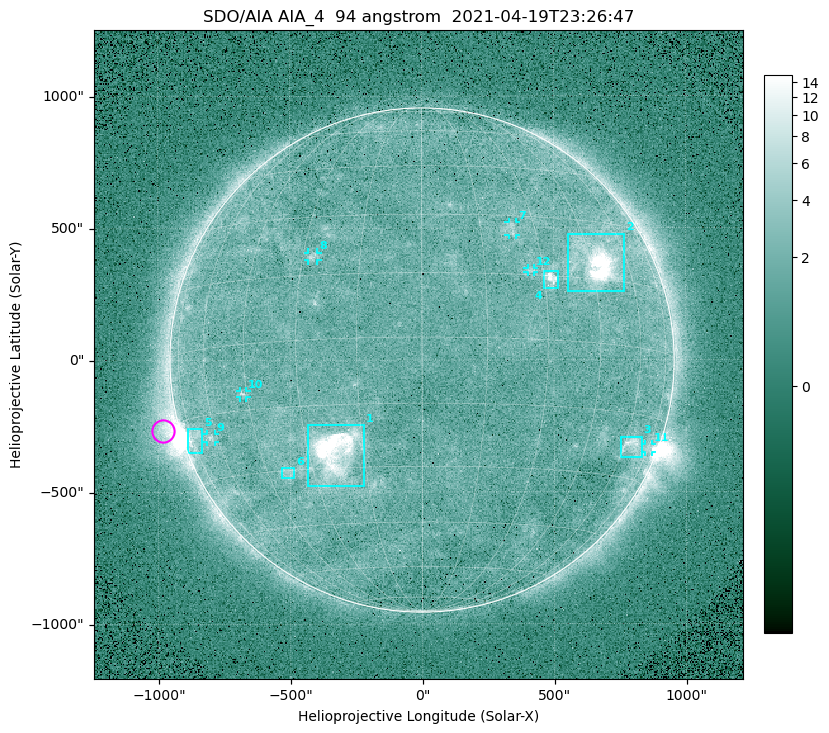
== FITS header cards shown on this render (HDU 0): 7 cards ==
TELESCOP= 'SDO/AIA '
INSTRUME= 'AIA_4   '
WAVELNTH=                   94
WAVEUNIT= 'angstrom'
DATE-OBS= '2021-04-19T23:26:47.14'
CTYPE1  = 'HPLN-TAN'
CTYPE2  = 'HPLT-TAN'

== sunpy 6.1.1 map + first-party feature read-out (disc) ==
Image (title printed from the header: SDO/AIA AIA_4  94 angstrom  2021-04-19T23:26:47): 512 x 512 px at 4.8 arcsec/px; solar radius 955 arcsec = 199 px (full disc in frame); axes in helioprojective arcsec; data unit not stated in the header (colour bar unlabelled)
Orientation: roll -0.138 deg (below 1 deg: not rotated)
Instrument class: DISC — disc imager (sunpy class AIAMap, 94 A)
Bright regions (active regions / flare kernels): reference = the median radial profile (limb darkening/brightening removed); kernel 5 px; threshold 5 sigma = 2.47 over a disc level ~1.75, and >= 1.15x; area >= 9 px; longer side >= 5 px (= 24 arcsec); searched inside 0.97 R_sun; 12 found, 12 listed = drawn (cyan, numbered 1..; 6 of them under ~33 arcsec drawn as corner ticks so the feature stays visible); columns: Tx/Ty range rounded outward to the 10 arcsec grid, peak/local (2 s.f.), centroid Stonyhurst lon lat
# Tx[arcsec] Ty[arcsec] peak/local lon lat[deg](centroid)
1 -430..-220 -480..-240 56 -22 -26
2 550..770 260..480 27 +47 +19
3 750..830 -370..-290 4.4 +64 -22
4 460..520 270..340 7.1 +32 +14
5 -890..-830 -350..-260 5.9 -73 -19
6 -540..-480 -450..-410 2.8 -38 -31
7 330..360 470..520 3 +23 +27
8 -430..-390 380..410 3.2 -27 +20
9 -820..-780 -310..-280 3.1 -63 -20
10 -690..-660 -140..-110 3.3 -46 -11
11 840..870 -350..-320 3 +75 -22
12 400..430 330..350 2.8 +27 +16
Off-limb structures (1.02-1.3 R_sun): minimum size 50 px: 6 found; the strongest spans PA ~85..115 deg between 1.02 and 1.22 R_sun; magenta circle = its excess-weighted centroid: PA ~105 deg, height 1.06 R_sun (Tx ~-980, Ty ~-270 arcsec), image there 4.9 x the reference